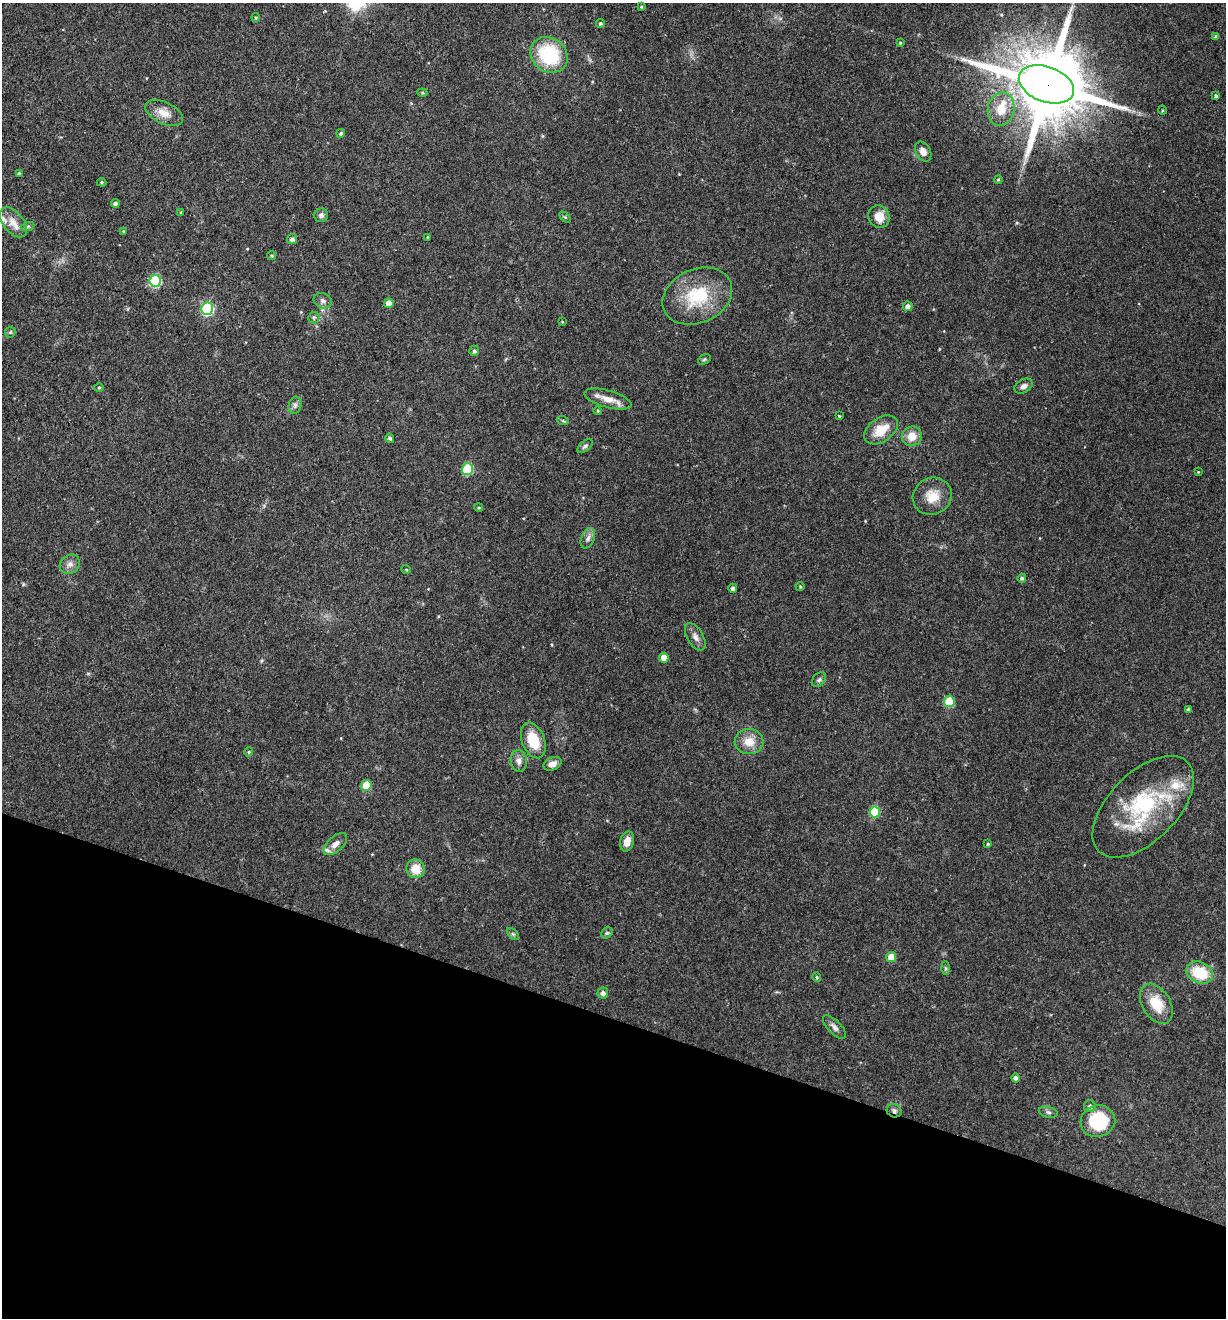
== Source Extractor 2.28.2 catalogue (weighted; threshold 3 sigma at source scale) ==
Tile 15 of 4 x 4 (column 3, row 4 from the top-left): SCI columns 2580-3803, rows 1-1316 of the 5284 x 5266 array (HDU 1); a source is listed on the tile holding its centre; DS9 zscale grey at full resolution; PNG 1228 x 1320 px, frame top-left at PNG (2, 3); each listed source drawn as its Kron ellipse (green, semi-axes under 4 px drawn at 4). Shown black and unused: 23% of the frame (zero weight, under 3 of 4 exposures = <1% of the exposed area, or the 3 px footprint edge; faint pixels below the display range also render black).
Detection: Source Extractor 2.28.2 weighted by HDU 2 'WHT'; one run over the whole footprint, this tile lists its part. Background 0.19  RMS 0.0053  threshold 0.0238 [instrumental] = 3 sigma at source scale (4.5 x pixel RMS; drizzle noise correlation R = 1.50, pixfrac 1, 0.05/0.05 arcsec/px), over >= 5 px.
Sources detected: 95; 4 inside a brighter listed object's ellipse — not listed separately; the other 91 listed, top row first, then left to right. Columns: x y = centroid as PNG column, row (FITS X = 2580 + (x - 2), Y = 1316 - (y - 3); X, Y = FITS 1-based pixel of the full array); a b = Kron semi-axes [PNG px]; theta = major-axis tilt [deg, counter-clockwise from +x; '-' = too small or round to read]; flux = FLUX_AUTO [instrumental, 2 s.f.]
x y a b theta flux
641 7 4 3 - 0.62
256 17 4 3 - 0.54
600 23 4 4 - 0.95
1216 37 4 4 - 1.1
900 43 4 3 - 0.56
549 55 19 17 -38 36
1046 84 29 17 -20 7600
422 93 5 3 - 0.63
1216 96 4 4 - 1.2
1001 109 17 13 78 11
1162 110 5 3 - 0.46
164 113 20 11 -26 6.5
341 133 4 3 - 1
923 152 10 7 -61 4
19 173 4 4 - 0.88
998 180 4 3 - 0.65
102 182 4 4 - 0.6
115 203 4 4 - 1.5
181 212 4 3 - 0.44
321 215 7 7 - 1.7
565 217 6 4 -45 0.63
879 217 11 10 - 7.6
13 222 17 10 -51 6.1
28 226 7 4 20 1
123 231 4 3 - 0.42
428 237 3 3 - 0.56
292 239 5 5 - 1.8
272 256 4 4 - 0.79
155 281 6 5 - 40
697 296 36 27 24 29
323 301 9 7 -24 2
389 303 5 4 - 5.1
908 306 5 4 - 2.6
207 309 6 6 - 64
314 318 6 5 - 0.99
562 322 3 2 - 0.38
10 332 6 5 - 0.81
474 351 5 4 - 1.2
704 359 7 4 32 0.79
1023 386 10 6 30 2.5
99 387 5 3 - 0.51
608 399 24 8 -15 6.9
295 405 8 6 76 1.7
598 411 4 3 - 0.57
839 416 4 2 - 0.46
563 421 6 4 -20 0.84
881 430 18 12 34 11
912 436 10 9 - 6.5
390 438 5 4 - 1.1
585 446 9 5 39 1.2
467 469 5 5 - 35
1198 472 3 3 - 0.4
932 496 20 18 28 9.8
479 508 4 3 - 0.53
588 538 11 6 67 2.2
70 564 10 9 - 2.9
406 569 5 3 - 0.53
1022 578 4 4 - 1.1
800 587 4 4 - 0.6
733 588 4 4 - 1.7
695 637 15 8 -59 3.1
664 658 5 5 - 7.5
819 680 8 6 48 1.3
949 702 5 5 - 20
1188 709 4 3 - 1
533 740 18 11 -69 14
749 742 14 12 1 7.9
249 752 4 4 - 0.6
519 761 11 8 -82 2.7
552 764 9 6 24 3
366 785 5 5 - 16
1143 807 63 34 45 58
875 812 5 5 - 24
627 841 10 6 74 5.2
335 844 14 7 42 3.6
988 844 4 4 - 0.76
415 869 9 9 - 8.9
607 933 6 5 - 0.87
513 934 7 4 -45 0.99
891 957 5 5 - 9.4
946 968 7 4 -89 0.76
1200 973 14 10 -25 19
817 977 5 4 - 0.74
603 993 5 5 - 2.1
1156 1004 22 14 -59 14
834 1027 15 6 -46 2.4
1015 1078 4 4 - 1.4
1090 1106 6 6 - 1.8
894 1111 7 6 - 1.6
1048 1112 9 5 -14 1.2
1098 1121 17 15 18 30
Overlapping masked pixels (flux is a lower limit): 2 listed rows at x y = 1046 84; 894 1111